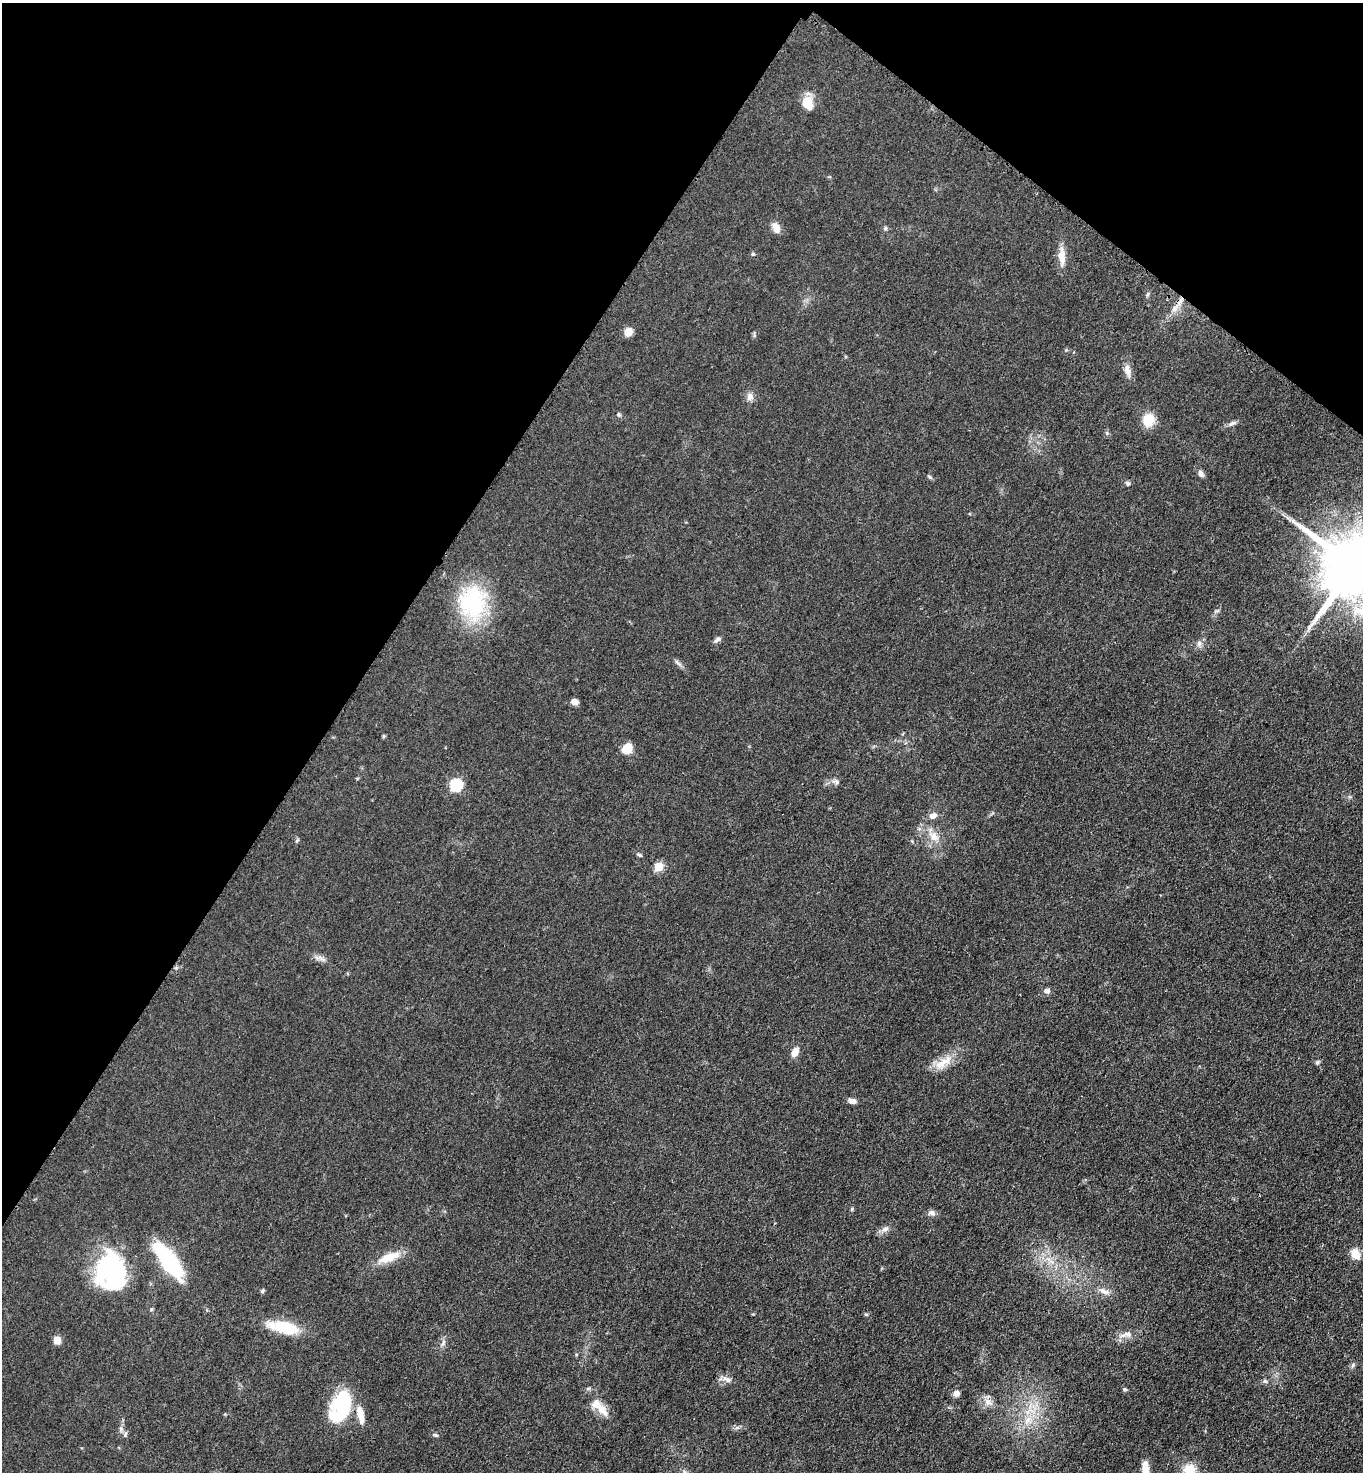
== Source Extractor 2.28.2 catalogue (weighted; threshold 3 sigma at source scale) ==
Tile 2 of 4 x 4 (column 2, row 1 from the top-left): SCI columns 1681-3041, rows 4442-5911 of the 5943 x 5939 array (HDU 1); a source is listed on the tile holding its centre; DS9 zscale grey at full resolution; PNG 1365 x 1474 px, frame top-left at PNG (2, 3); no overlay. Shown black and unused: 31% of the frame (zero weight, under 3 of 4 exposures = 3% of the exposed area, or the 3 px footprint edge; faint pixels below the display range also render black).
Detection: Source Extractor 2.28.2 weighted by HDU 2 'WHT'; one run over the whole footprint, this tile lists its part. Background 0.0414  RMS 0.0059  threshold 0.0268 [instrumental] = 3 sigma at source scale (4.5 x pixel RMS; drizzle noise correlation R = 1.50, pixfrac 1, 0.05/0.05 arcsec/px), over >= 5 px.
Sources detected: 71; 3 inside a brighter object's white glare — not listed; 1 inside a brighter listed object's ellipse — not listed separately; the other 67 listed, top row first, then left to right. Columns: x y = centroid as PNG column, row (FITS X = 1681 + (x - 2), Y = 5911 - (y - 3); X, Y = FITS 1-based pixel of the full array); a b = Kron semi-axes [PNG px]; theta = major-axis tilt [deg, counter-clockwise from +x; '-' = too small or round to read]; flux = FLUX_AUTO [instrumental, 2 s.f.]
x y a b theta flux
807 103 16 12 -65 8.6
776 228 12 8 -66 4.9
885 228 6 5 - 0.96
753 254 5 4 - 0.69
1062 256 24 9 -87 6.7
1148 294 7 4 71 0.85
1174 309 10 6 71 2.9
628 332 9 8 - 5.5
1127 370 17 8 -75 4.3
750 397 10 8 85 3.1
618 414 6 5 - 0.97
1148 420 12 11 - 13
1232 423 11 5 29 1.8
1107 433 6 4 72 0.85
1201 474 9 6 -66 2.1
930 477 8 4 -36 0.92
1127 483 6 6 - 1.2
1354 566 18 16 -35 5600
473 603 41 32 -87 53
717 639 10 5 28 1.7
1199 643 9 6 75 2
678 663 11 3 -40 1.4
575 701 8 7 - 2.7
383 736 6 4 89 0.67
627 749 11 8 53 9.9
836 782 9 6 -37 1.6
456 785 6 6 - 59
933 816 9 7 24 3.3
934 836 16 9 -41 6
640 855 8 4 -27 0.88
658 867 5 5 - 22
321 958 14 4 -37 2.1
1047 991 8 6 -9 2
795 1052 11 7 65 4.8
943 1062 31 10 32 9.9
1317 1062 6 5 - 0.96
853 1101 9 6 -14 2.7
852 1209 5 4 - 0.68
932 1213 10 7 1 2.2
885 1229 10 6 21 2.4
1355 1254 14 11 -67 5.9
389 1257 29 10 21 11
168 1260 43 14 -55 50
112 1269 34 33 - 71
262 1291 6 4 34 0.93
1104 1291 13 6 -17 3.3
151 1309 5 4 - 0.76
866 1314 6 3 -19 0.69
284 1327 35 12 -12 23
1128 1334 12 7 3 3.1
57 1340 7 7 - 4.7
443 1343 9 5 72 1.7
576 1354 5 3 - 0.52
1353 1365 7 5 72 1.2
727 1379 14 7 -19 3
1265 1381 6 5 - 1.1
1125 1389 6 5 - 0.95
956 1393 7 6 - 3
988 1402 11 8 -29 3.7
344 1404 26 16 -90 26
602 1410 23 10 -50 7.5
360 1415 26 8 -79 7.8
1028 1420 10 6 70 3.4
121 1429 8 6 90 1.9
435 1435 8 4 -25 0.92
1189 1469 17 15 -1 8.7
1145 1470 23 8 -86 7.8
Overlapping masked pixels (flux is a lower limit): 1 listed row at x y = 1174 309
Isophote crosses this tile's border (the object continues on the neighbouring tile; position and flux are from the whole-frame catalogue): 3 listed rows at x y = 1354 566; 1189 1469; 1145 1470